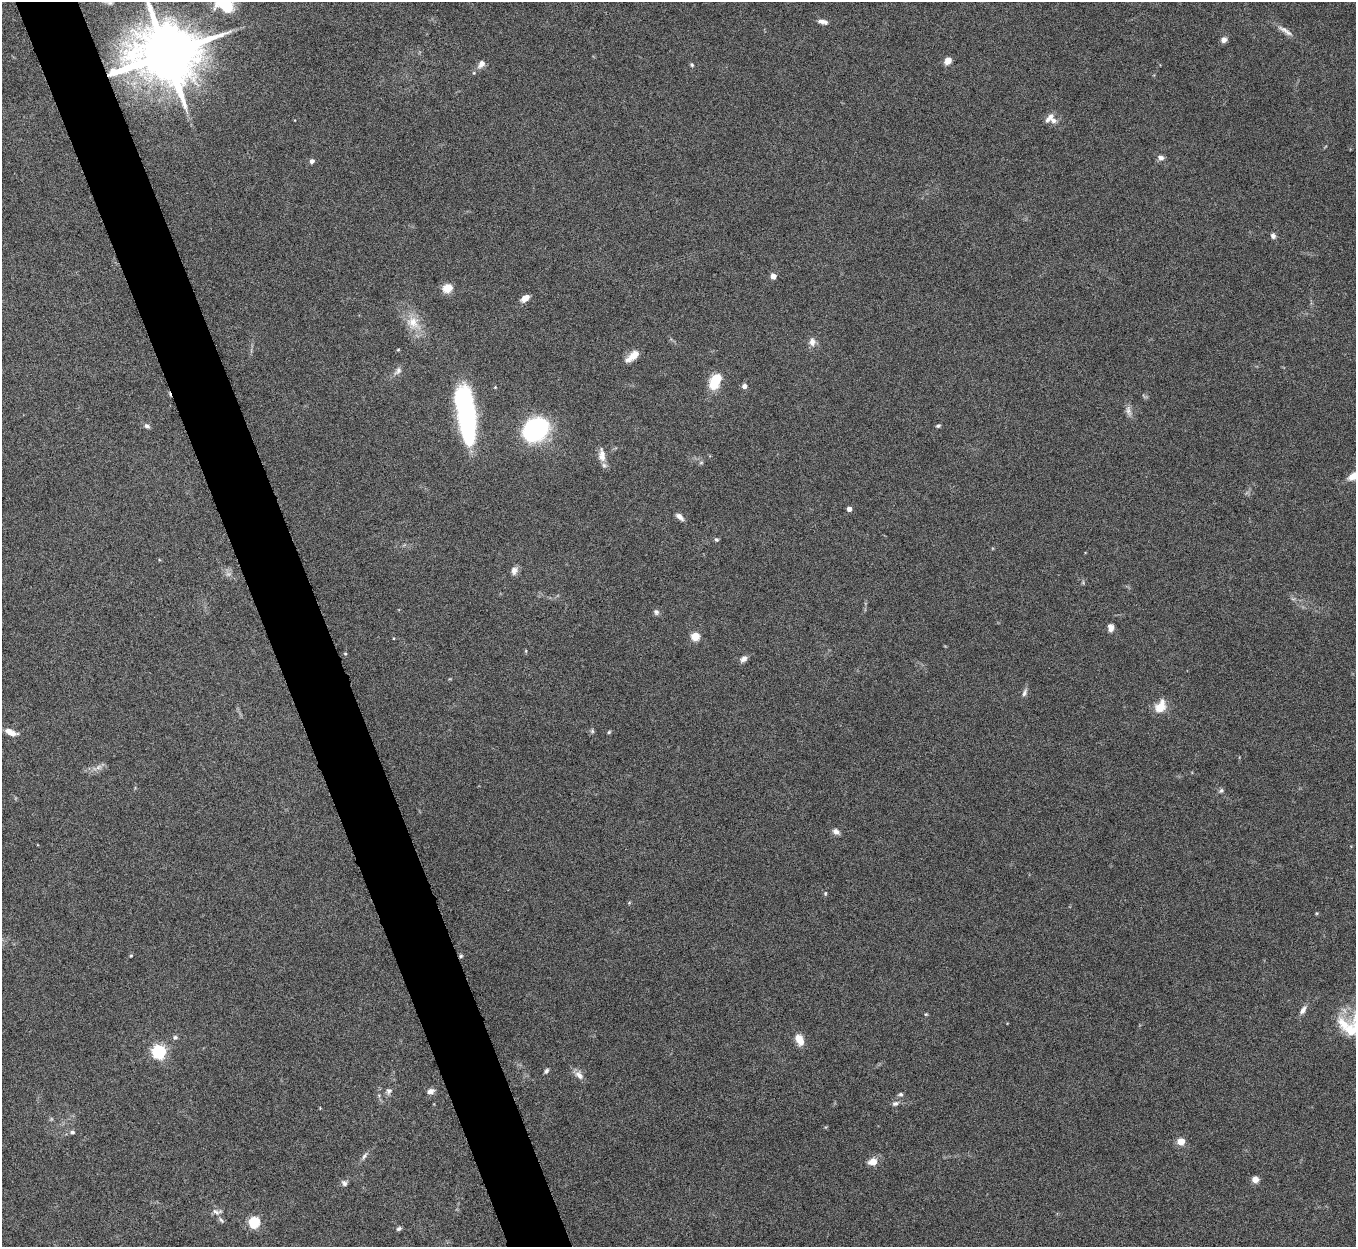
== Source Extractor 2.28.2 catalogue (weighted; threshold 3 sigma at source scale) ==
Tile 11 of 4 x 4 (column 3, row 3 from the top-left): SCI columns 2712-4065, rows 1396-2640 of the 5424 x 5404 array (HDU 1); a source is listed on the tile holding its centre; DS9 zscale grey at full resolution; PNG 1358 x 1249 px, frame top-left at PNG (2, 2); no overlay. Shown black and unused: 5% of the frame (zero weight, under 5 of 10 exposures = <1% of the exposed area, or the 3 px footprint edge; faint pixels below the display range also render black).
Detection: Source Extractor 2.28.2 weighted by HDU 2 'WHT'; one run over the whole footprint, this tile lists its part. Background 0.161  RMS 0.0059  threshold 0.0241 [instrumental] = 3 sigma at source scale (4.09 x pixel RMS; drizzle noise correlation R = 1.36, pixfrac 0.8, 0.05/0.05 arcsec/px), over >= 5 px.
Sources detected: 78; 2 too faint to see at this stretch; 2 inside a brighter object's white glare — not listed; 4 inside a brighter listed object's ellipse — not listed separately; the other 70 listed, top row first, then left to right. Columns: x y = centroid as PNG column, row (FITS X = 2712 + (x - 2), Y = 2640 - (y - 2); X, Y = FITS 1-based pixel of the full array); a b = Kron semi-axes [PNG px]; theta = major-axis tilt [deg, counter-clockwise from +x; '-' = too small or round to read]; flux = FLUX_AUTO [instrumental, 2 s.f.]
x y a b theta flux
225 5 24 16 -28 21
823 21 12 5 -13 2.6
1285 31 26 6 -33 3.9
1224 40 7 6 - 2.5
166 54 18 15 8 5300
948 61 7 6 - 4.6
481 64 10 7 47 2.9
692 65 6 4 -74 0.84
474 73 5 3 - 0.52
1049 118 13 6 51 2.8
1161 158 8 6 -10 2
312 161 5 5 - 1.8
1273 236 7 6 - 1.7
773 276 4 4 - 6.5
447 288 5 5 - 30
525 298 8 5 34 5.3
413 322 20 16 -38 10
812 342 11 8 87 3.3
632 357 17 8 32 5.2
398 371 12 7 57 2.4
714 383 11 9 -89 14
744 386 6 5 - 2.1
495 387 3 3 - 0.43
1128 411 16 7 -77 2.7
468 423 49 14 -89 98
147 426 8 6 -23 1.5
938 426 5 4 - 0.91
535 430 18 13 38 140
602 457 13 9 -42 3.8
849 509 4 4 - 3.4
680 517 10 6 -41 2.6
716 539 6 5 - 0.97
514 570 10 8 61 2.6
656 612 8 6 -39 1.5
1111 628 9 6 -85 2.8
695 636 5 5 - 22
345 653 5 3 - 0.51
744 659 9 7 37 2.3
1024 693 11 6 63 1.8
1160 707 14 10 56 9.4
592 731 6 5 - 0.87
11 732 14 6 -21 4.5
609 732 5 4 - 0.64
98 767 10 6 36 2.3
1221 790 7 5 62 1.1
836 832 9 6 -35 2.3
825 893 6 4 89 0.6
131 955 5 3 - 0.51
461 956 5 4 - 0.78
1303 1010 11 6 56 2.6
926 1014 5 3 - 0.5
175 1037 6 6 - 1.2
799 1040 13 8 -61 6.9
159 1052 6 6 - 110
546 1071 7 4 57 1.2
579 1075 12 8 -45 3.5
389 1091 9 7 59 1.8
431 1091 9 6 18 2.5
901 1094 6 5 - 1.1
895 1103 8 6 13 1.7
72 1132 7 5 1 1.3
1181 1141 5 5 - 14
364 1156 11 5 59 1.7
873 1162 13 9 14 4.4
1255 1179 7 6 - 3.8
344 1183 8 7 - 1.6
217 1212 15 7 -7 2.6
221 1220 10 4 -51 1.1
254 1222 5 5 - 58
399 1229 7 5 30 1
Overlapping masked pixels (flux is a lower limit): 2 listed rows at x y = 166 54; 461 956
Isophote crosses this tile's border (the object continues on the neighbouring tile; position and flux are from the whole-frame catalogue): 2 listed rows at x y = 225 5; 166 54